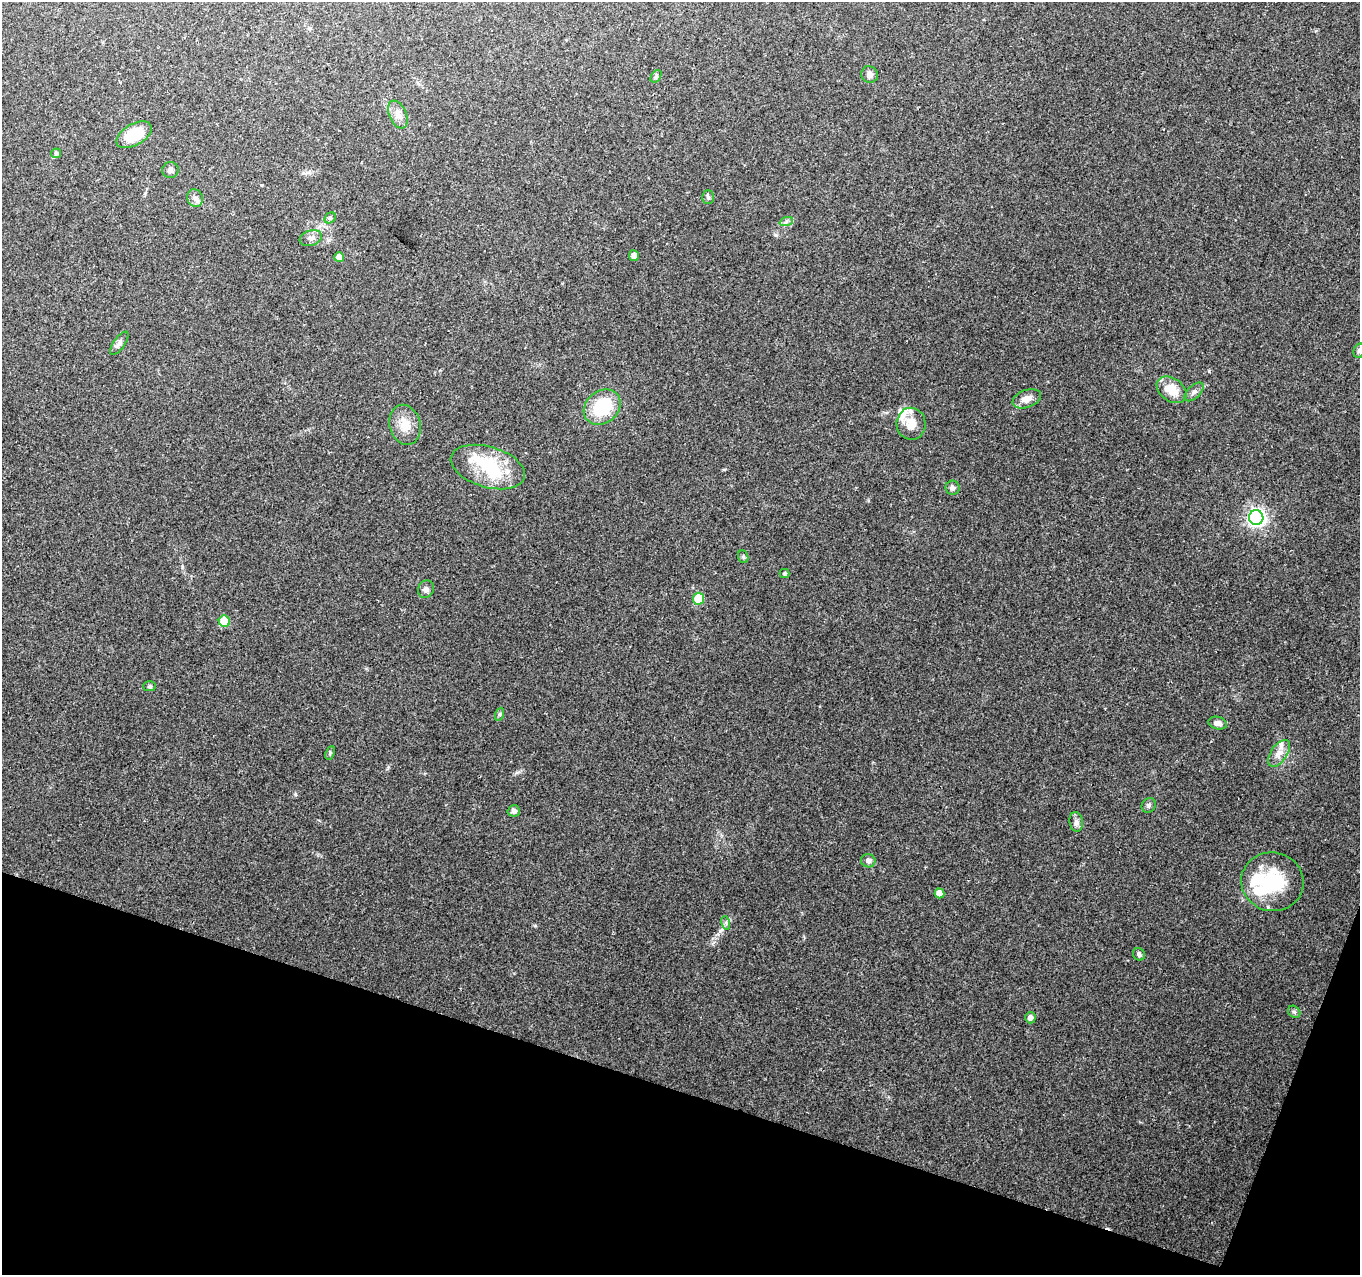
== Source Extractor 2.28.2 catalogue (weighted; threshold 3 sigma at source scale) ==
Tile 15 of 4 x 4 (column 3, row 4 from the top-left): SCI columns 2715-4072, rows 217-1489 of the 5438 x 5590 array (HDU 1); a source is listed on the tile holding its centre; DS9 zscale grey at full resolution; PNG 1362 x 1277 px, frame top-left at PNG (2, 2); each listed source drawn as its Kron ellipse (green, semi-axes under 4 px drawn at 4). Shown black and unused: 16% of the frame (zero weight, under 2 of 3 exposures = <1% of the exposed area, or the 3 px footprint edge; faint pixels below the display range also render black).
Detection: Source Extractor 2.28.2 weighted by HDU 2 'WHT'; one run over the whole footprint, this tile lists its part. Background 0.131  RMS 0.0071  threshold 0.0318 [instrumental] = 3 sigma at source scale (4.5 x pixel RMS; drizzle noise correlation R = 1.50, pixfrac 1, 0.0396/0.0396 arcsec/px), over >= 5 px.
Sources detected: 49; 3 inside a brighter object's white glare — neither listed nor drawn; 2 inside a brighter listed object's ellipse — not listed separately; the other 44 listed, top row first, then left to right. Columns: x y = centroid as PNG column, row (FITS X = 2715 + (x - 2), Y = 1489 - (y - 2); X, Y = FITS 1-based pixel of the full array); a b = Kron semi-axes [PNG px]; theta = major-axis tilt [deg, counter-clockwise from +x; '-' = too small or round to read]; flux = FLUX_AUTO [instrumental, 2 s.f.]
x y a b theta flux
869 75 8 8 - 3.4
656 76 7 4 55 1.3
398 115 15 8 -66 5.2
134 135 19 10 30 22
56 153 5 5 - 1
170 170 8 8 - 2.3
708 197 7 5 89 1.5
195 198 9 7 -65 2.9
330 218 6 5 - 1.2
786 222 7 4 20 1.6
311 238 11 7 19 3.1
634 256 5 5 - 3.9
339 257 5 5 - 6.6
119 343 13 5 55 2.6
1359 351 7 5 74 1.5
1172 390 16 11 -35 14
1194 392 12 6 45 2.8
1027 399 15 8 20 6
602 407 20 16 39 31
911 424 16 14 -87 13
405 425 20 15 -75 11
488 467 38 20 -16 36
953 488 7 7 - 2.4
1256 518 7 7 - 280
743 557 6 5 - 1.3
784 573 5 4 - 0.95
426 589 9 8 - 2.6
698 599 6 5 - 27
224 621 6 5 - 23
149 686 6 5 - 1.2
500 714 6 4 71 1.1
1218 723 9 6 -14 3
330 753 7 4 66 1.1
1279 753 15 8 55 5.9
1149 805 8 6 52 1.8
514 811 6 5 - 2.9
1076 822 10 6 -81 2.8
868 861 7 6 - 3
1272 882 31 29 -12 44
939 893 5 4 - 7.1
726 923 7 4 -73 1.3
1139 954 6 5 - 1.8
1294 1012 7 5 -43 1.4
1030 1018 5 5 - 3.3
Isophote crosses this tile's border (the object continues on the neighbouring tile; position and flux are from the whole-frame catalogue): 1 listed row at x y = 1359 351
Unlisted compact peaks at least as high as the median listed source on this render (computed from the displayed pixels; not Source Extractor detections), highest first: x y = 1209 371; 295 794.